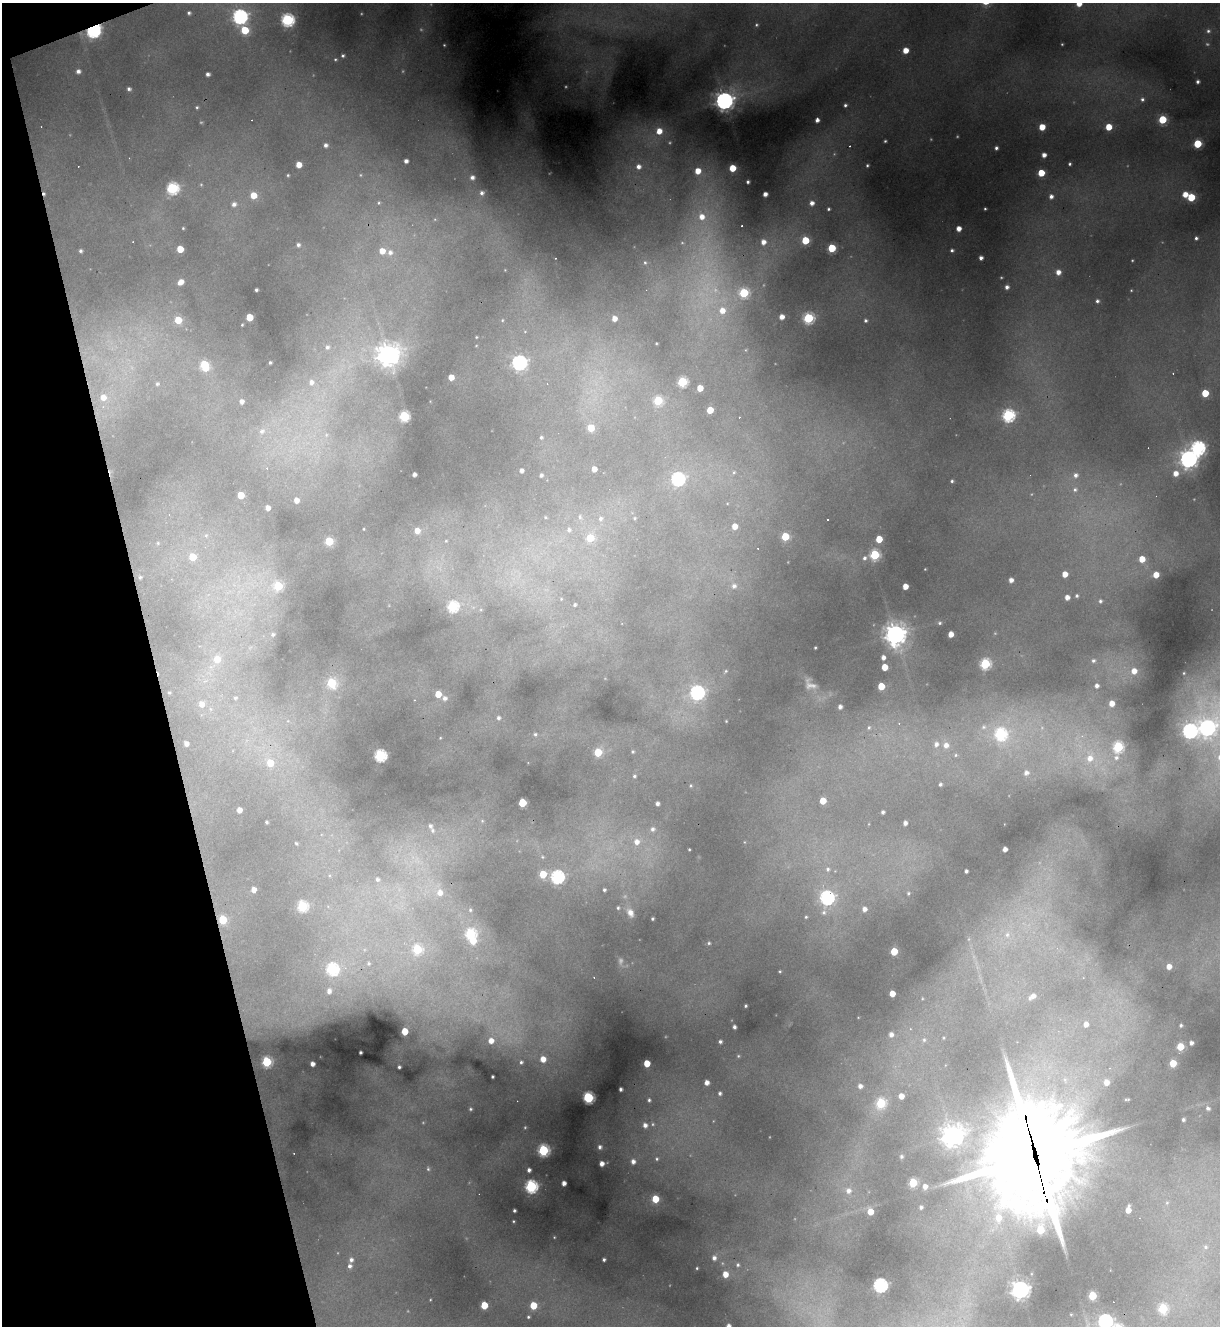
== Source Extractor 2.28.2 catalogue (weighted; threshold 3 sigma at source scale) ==
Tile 5 of 4 x 4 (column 1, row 2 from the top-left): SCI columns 267-1484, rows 2651-3974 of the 5283 x 5299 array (HDU 1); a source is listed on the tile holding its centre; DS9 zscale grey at full resolution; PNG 1222 x 1328 px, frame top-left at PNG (2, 3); no overlay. Shown black and unused: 13% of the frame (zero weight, under 3 of 4 exposures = <1% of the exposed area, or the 3 px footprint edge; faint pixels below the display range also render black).
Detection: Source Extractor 2.28.2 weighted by HDU 2 'WHT'; one run over the whole footprint, this tile lists its part. Background 0.287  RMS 0.011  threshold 0.0512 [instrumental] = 3 sigma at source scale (4.5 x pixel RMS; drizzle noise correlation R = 1.50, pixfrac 1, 0.05/0.05 arcsec/px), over >= 5 px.
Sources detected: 398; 44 too faint to see at this stretch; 1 inside a brighter object's white glare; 15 cosmic-ray / hot-pixel residue — not listed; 9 inside a brighter listed object's ellipse — not listed separately; the other 329 listed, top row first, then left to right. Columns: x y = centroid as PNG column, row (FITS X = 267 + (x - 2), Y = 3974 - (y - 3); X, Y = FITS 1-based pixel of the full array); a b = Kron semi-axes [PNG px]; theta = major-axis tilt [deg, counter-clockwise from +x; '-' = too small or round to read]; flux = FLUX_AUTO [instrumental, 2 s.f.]
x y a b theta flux
1079 4 5 5 - 16
189 13 4 3 - 2.8
240 16 7 6 - 430
287 20 6 6 - 260
756 25 5 4 - 1.9
245 30 6 5 - 51
93 31 7 6 - 350
1208 31 5 5 - 2.9
905 50 5 4 - 19
343 56 3 3 - 2
335 59 3 3 - 1.4
78 71 5 5 - 5.8
208 74 4 4 - 4.9
1198 82 4 4 - 3.6
129 89 4 4 - 4
1142 99 6 5 - 3.8
724 101 8 7 - 700
845 105 4 3 - 2.7
197 107 4 4 - 2.1
1162 119 5 5 - 71
817 120 4 4 - 6.2
41 127 4 4 - 0.93
1042 127 5 4 - 26
1109 127 5 5 - 30
659 131 6 6 - 18
885 141 3 3 - 1.7
1197 144 5 5 - 65
326 145 5 4 - 4.9
996 148 4 3 - 3.5
1044 155 4 4 - 8.5
406 161 4 4 - 6.1
1070 164 3 3 - 2.2
298 165 5 5 - 19
867 165 3 3 - 2
638 167 7 7 - 9.5
732 168 5 5 - 34
1041 173 5 5 - 35
288 175 3 3 - 1.3
472 177 5 5 - 6.2
748 182 3 3 - 2.7
172 188 6 6 - 180
482 193 6 5 - 4.7
765 194 4 4 - 7.7
1185 194 5 4 - 16
253 195 5 5 - 26
1051 196 5 5 - 6.6
1191 197 5 5 - 55
379 203 5 5 - 2.1
812 203 6 6 - 8.9
234 204 7 7 - 6.2
828 209 4 4 - 2.4
985 209 3 3 - 1.6
183 228 3 3 - 1.2
959 229 4 4 - 12
1196 238 4 4 - 2.8
805 240 5 5 - 53
763 242 6 6 - 11
298 245 5 5 - 3.9
832 248 5 5 - 63
180 249 5 5 - 32
952 250 5 5 - 3.4
81 251 4 4 - 2.9
382 251 6 5 - 16
390 252 8 7 - 6.8
555 258 2 2 - 0.82
981 258 4 4 - 5.5
645 262 6 5 - 2.4
505 270 2 2 - 0.71
1058 272 5 5 - 11
180 282 7 6 - 12
1007 287 5 5 - 5.6
710 288 122 56 -80 350
256 290 3 3 - 2.8
1131 290 3 2 - 1
1097 301 4 4 - 3.2
249 317 5 5 - 37
782 317 5 5 - 11
614 318 4 4 - 10
808 318 6 6 - 140
178 320 6 5 - 36
502 320 5 4 - 1.3
865 320 4 4 - 2.6
242 325 3 3 - 1.4
476 337 3 2 - 0.96
656 343 3 2 - 1
327 347 10 9 - 8.9
388 354 10 9 - 1100
270 362 3 3 - 2
519 362 7 6 - 410
204 365 7 6 - 77
1173 373 3 3 - 1
451 377 5 4 - 17
311 382 9 8 - 11
682 382 5 5 - 110
157 384 5 4 - 2.1
547 384 4 4 - 1.4
1205 393 5 5 - 41
103 397 6 6 - 11
658 400 5 5 - 78
241 401 4 4 - 6.2
710 410 5 4 - 26
1008 415 6 6 - 230
404 416 6 5 - 120
591 428 5 5 - 32
262 431 9 8 - 7.6
326 435 7 6 - 3.2
541 437 4 4 - 2.3
1198 448 7 6 - 330
1188 459 8 7 - 630
594 469 4 4 - 12
521 471 4 4 - 5.2
734 472 6 5 - 2.1
1176 473 6 6 - 13
414 474 4 4 - 4.8
541 475 4 3 - 3.5
1076 475 7 7 - 6.2
678 479 6 6 - 250
952 481 3 3 - 2
1075 489 7 7 - 4.8
241 495 5 5 - 28
296 500 5 4 - 9.7
727 503 3 3 - 0.85
268 508 4 4 - 8
169 514 4 4 - 1.3
545 517 5 5 - 1.7
580 517 10 8 -64 7.1
601 518 8 8 - 7.2
635 518 6 6 - 2.6
827 519 3 3 - 4.6
735 526 5 4 - 16
364 529 3 2 - 0.98
569 530 9 8 - 6.9
417 531 5 5 - 12
206 535 8 8 - 5.4
785 536 5 5 - 56
590 538 6 6 - 43
879 539 5 5 - 32
329 541 5 5 - 58
446 541 5 4 - 1.6
158 543 6 5 - 2.3
875 555 6 5 - 110
192 557 5 5 - 34
864 558 7 5 63 3.8
1142 559 5 5 - 22
925 569 3 2 - 0.82
1065 574 5 4 - 16
1156 575 5 4 - 20
140 577 4 3 - 2.2
1011 580 4 4 - 7.9
278 586 7 6 - 67
734 586 7 6 - 5.6
905 586 4 4 - 17
1077 596 4 4 - 2.5
1067 597 4 4 - 9.1
561 599 6 5 - 1.8
1100 601 5 4 - 2.7
575 605 4 4 - 2.6
452 606 6 6 - 130
481 610 5 3 - 1.2
940 623 5 5 - 2.6
273 634 8 7 - 4.5
895 634 9 8 - 960
951 634 5 4 - 14
815 648 3 3 - 1.5
883 657 5 5 - 7.2
217 659 7 6 - 25
1093 661 7 6 - 4
985 664 6 6 - 130
885 667 5 5 - 27
726 671 7 5 41 2.2
1134 671 5 5 - 14
1184 673 2 2 - 0.74
332 683 6 6 - 83
881 686 5 5 - 42
1097 686 5 5 - 5.9
697 692 7 7 - 290
169 693 3 3 - 1.7
438 694 5 5 - 24
235 698 6 5 - 2.5
445 698 6 5 - 5.1
1112 703 5 5 - 15
201 704 6 6 - 11
840 707 5 4 - 5.5
499 718 5 5 - 3.6
288 721 6 5 - 2.5
726 721 3 3 - 1
869 727 6 5 - 2.7
984 727 10 9 - 10
1207 728 17 10 14 520
1190 731 7 7 - 360
535 734 5 5 - 2.4
1001 734 8 8 - 180
440 738 3 3 - 1
186 743 4 4 - 6.8
936 744 8 7 - 7
946 745 8 7 - 10
1118 747 6 6 - 140
598 752 5 5 - 53
633 752 4 4 - 1.7
380 755 6 5 - 210
956 755 6 5 - 2.4
1116 757 8 8 - 7.6
1090 758 23 17 -79 52
270 763 6 6 - 31
1026 773 7 7 - 8.3
634 776 5 4 - 2.4
940 784 4 3 - 2.8
691 785 5 5 - 1.8
823 801 5 5 - 26
522 803 5 5 - 76
657 804 4 4 - 5
239 810 5 4 - 9.7
883 812 4 3 - 3
482 821 6 6 - 2.5
266 822 4 3 - 2.3
905 823 4 4 - 6
430 826 8 7 - 6.4
652 829 7 7 - 5.9
637 842 9 8 - 13
744 842 5 3 - 1
296 843 4 3 - 1.7
689 849 3 2 - 1.2
1005 849 4 4 - 8.1
542 857 5 4 - 1.5
417 860 49 35 -24 140
828 869 8 7 - 5.7
966 871 4 4 - 3.4
543 874 5 5 - 38
557 877 6 6 - 270
377 879 6 6 - 4.3
254 890 4 4 - 14
604 890 4 3 - 2.5
908 893 6 5 - 2.4
827 898 8 7 - 310
302 906 6 6 - 120
618 908 5 5 - 2.6
864 909 6 6 - 7.6
470 910 8 7 - 4.2
630 912 14 9 -61 13
806 917 5 5 - 2.1
652 919 3 3 - 2.2
223 920 5 5 - 59
470 934 6 6 - 130
1007 935 9 8 - 7.8
709 943 4 4 - 2.2
417 949 6 6 - 85
894 951 5 5 - 39
368 963 6 6 - 2.7
1169 966 6 6 - 12
332 969 6 6 - 170
780 971 3 3 - 1.3
329 991 6 5 - 5.8
892 993 5 4 - 17
1032 996 9 5 35 8.7
745 1006 3 3 - 1.9
858 1017 3 2 - 0.69
1086 1024 5 5 - 8.3
1181 1025 4 3 - 2.6
734 1027 4 3 - 4
405 1031 5 4 - 33
891 1034 4 4 - 6.1
924 1040 5 4 - 2.1
491 1041 7 6 - 14
720 1041 4 3 - 3.1
1191 1043 4 4 - 4.9
1180 1047 5 5 - 39
360 1052 3 3 - 2.4
738 1056 4 4 - 1.4
543 1059 5 5 - 15
266 1062 6 5 - 120
521 1062 5 5 - 2.9
647 1063 5 4 - 28
1173 1063 5 5 - 34
312 1064 4 4 - 7.9
399 1067 3 3 - 2.8
492 1077 3 3 - 1.9
1065 1080 11 7 -75 8.2
1106 1082 6 6 - 11
707 1083 4 4 - 8.5
860 1086 5 5 - 6.4
621 1089 4 3 - 3.4
720 1093 4 3 - 3.3
901 1096 4 4 - 13
588 1098 5 5 - 170
1127 1099 5 2 - 1.6
649 1100 3 3 - 2.3
881 1103 6 6 - 92
1208 1108 4 4 - 3.1
470 1109 3 3 - 1.8
1183 1119 3 3 - 2.6
645 1125 6 6 - 6.9
952 1136 9 9 - 810
600 1147 6 6 - 5.3
543 1150 6 6 - 160
901 1156 5 5 - 2.8
1035 1156 62 34 -78 20000
657 1159 6 5 - 2.5
633 1161 6 6 - 7.9
602 1164 4 4 - 9.1
428 1169 6 5 - 2.5
529 1170 4 4 - 4.7
564 1183 4 4 - 8
913 1183 5 5 - 74
531 1186 6 6 - 250
925 1186 6 6 - 8.5
848 1191 9 8 - 9.7
655 1199 5 5 - 40
1167 1203 7 5 68 2.4
921 1207 4 3 - 3.2
514 1210 3 3 - 2.5
1128 1210 6 4 80 14
870 1212 5 5 - 19
513 1221 3 2 - 1.2
1205 1247 7 7 - 4.2
714 1258 6 5 - 5.5
351 1260 7 6 - 6.6
604 1260 3 3 - 2.6
738 1265 6 5 - 2.7
697 1268 3 3 - 1.3
725 1274 5 4 - 18
880 1285 6 6 - 330
1020 1290 7 7 - 640
1092 1296 5 5 - 55
484 1305 5 5 - 41
533 1305 5 5 - 41
1163 1308 6 5 - 87
528 1317 3 3 - 1.7
1105 1321 6 6 - 330
729 1326 4 3 - 5.2
Overlapping masked pixels (flux is a lower limit): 4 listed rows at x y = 93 31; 710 288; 223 920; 1035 1156
Isophote crosses this tile's border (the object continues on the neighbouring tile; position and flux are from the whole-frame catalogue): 4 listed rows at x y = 1079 4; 1207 728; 1105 1321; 729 1326